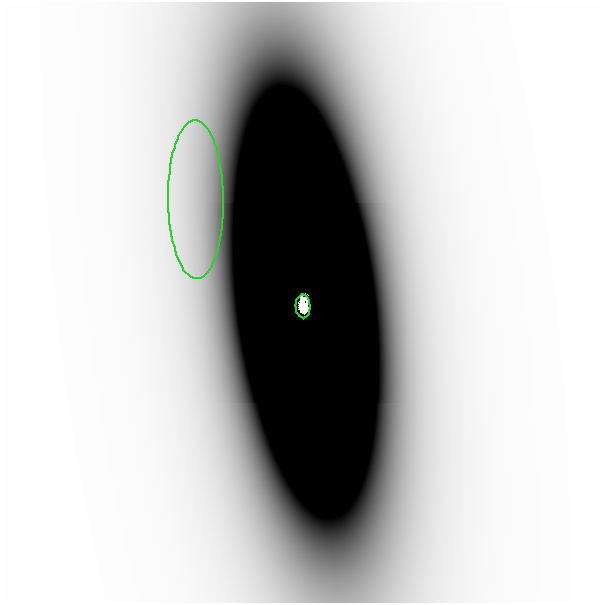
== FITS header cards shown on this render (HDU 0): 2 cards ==
NAXIS1  =                  601
NAXIS2  =                  601

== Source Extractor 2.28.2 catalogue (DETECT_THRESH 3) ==
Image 601 x 601 px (HDU 0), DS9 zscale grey, 1 PNG px = 1 image px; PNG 605 x 605 px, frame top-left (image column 1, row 601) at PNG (0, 2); each listed source drawn as its Kron ellipse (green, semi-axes under 4 px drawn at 4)
Background -2.38e-07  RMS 1.4e-07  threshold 4.16e-07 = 3 sigma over >= 5 px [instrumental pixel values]
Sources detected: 3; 1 with non-positive FLUX_AUTO (blend fragments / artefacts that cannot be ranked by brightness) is neither listed nor drawn; the other 2 listed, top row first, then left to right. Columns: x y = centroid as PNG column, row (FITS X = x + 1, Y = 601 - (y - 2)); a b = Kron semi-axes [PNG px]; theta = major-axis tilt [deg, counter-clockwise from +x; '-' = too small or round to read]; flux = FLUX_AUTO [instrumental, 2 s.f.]
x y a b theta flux
194 199 79 28 -89 0.0019
301 306 12 7 -87 3.3
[1 non-positive-flux detection neither listed nor drawn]